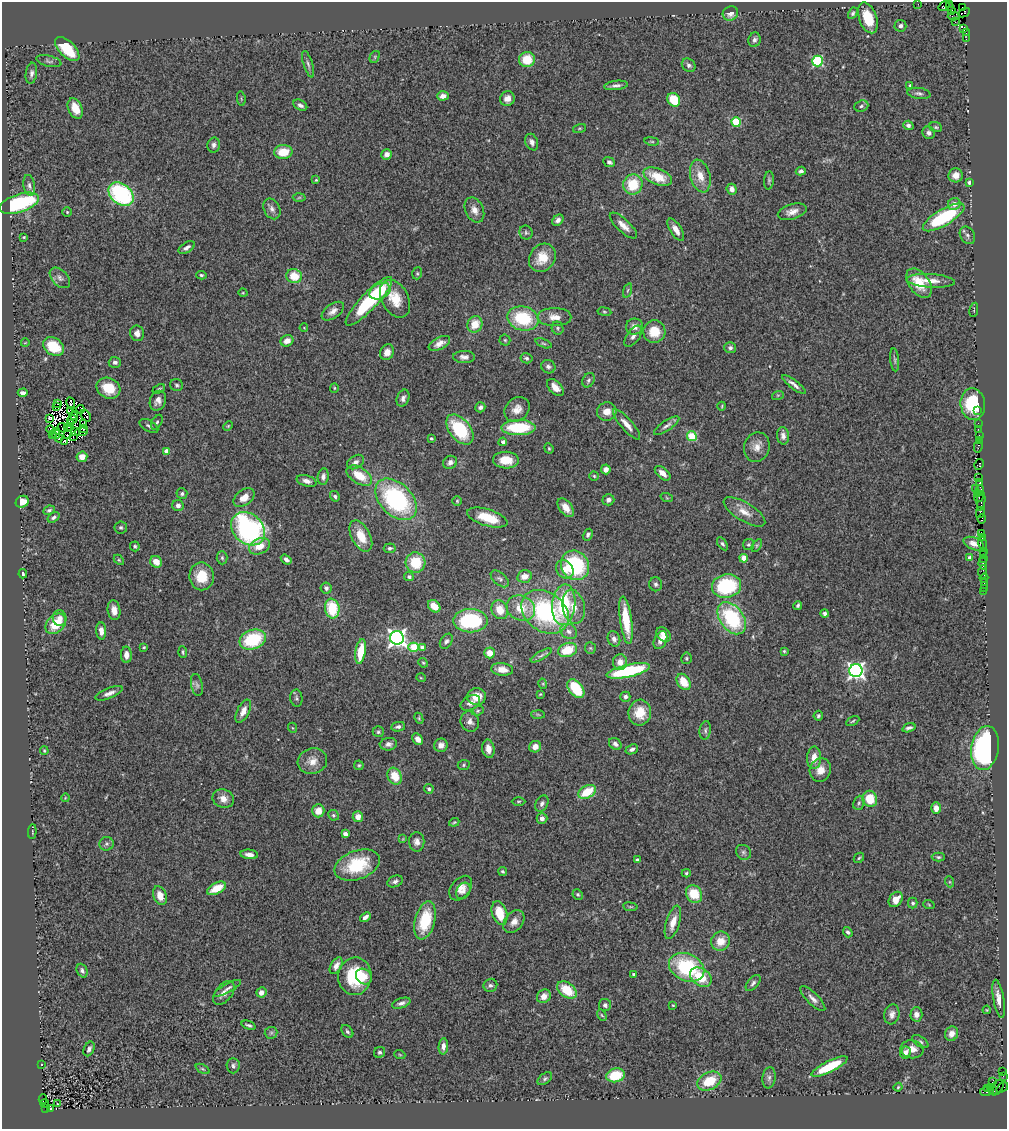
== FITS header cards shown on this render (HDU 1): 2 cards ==
NAXIS1  =                 1005
NAXIS2  =                 1127

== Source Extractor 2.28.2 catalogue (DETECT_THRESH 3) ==
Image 1005 x 1127 px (HDU 1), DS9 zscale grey, 1 PNG px = 1 image px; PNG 1009 x 1131 px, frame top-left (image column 1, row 1127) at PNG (2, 2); each listed source drawn as its Kron ellipse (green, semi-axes under 4 px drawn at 4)
Background 1.05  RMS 0.11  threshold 0.33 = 3 sigma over >= 5 px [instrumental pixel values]
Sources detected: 433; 8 with non-positive FLUX_AUTO (blend fragments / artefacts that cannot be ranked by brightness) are neither listed nor drawn; the other 425 listed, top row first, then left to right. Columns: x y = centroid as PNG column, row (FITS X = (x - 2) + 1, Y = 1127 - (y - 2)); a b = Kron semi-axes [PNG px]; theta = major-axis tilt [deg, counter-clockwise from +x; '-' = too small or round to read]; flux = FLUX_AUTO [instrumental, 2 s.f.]
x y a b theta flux
949 3 2 2 - 11
918 4 2 2 - 35
944 6 6 4 34 110
949 7 2 2 - 6.9
963 7 3 2 - 46
951 11 3 2 - 51
730 13 8 7 - 42
853 13 6 4 62 14
964 13 6 4 27 160
954 16 6 2 3 50
868 18 16 9 -71 200
955 22 2 2 - 35
900 26 6 6 - 25
964 28 3 3 - 280
966 33 2 2 - 48
966 39 3 2 - 6.7
754 40 7 6 - 24
67 49 15 8 -44 260
375 57 6 4 62 9.9
527 60 8 7 - 180
49 61 13 5 -13 20
817 61 5 5 - 700
308 64 14 4 -73 22
689 65 7 6 - 26
31 73 10 5 82 27
616 85 12 4 7 25
910 85 3 2 - 6.9
919 93 12 5 -8 23
443 96 6 4 3 41
241 99 7 3 -85 8.5
507 99 7 7 - 56
674 100 7 6 - 200
300 105 7 5 -28 26
861 106 7 5 21 19
75 108 11 7 -66 100
736 122 5 4 - 390
908 125 5 4 - 24
936 127 6 4 -20 12
579 128 6 3 19 8.6
929 133 6 6 - 25
652 141 7 3 -8 9.9
532 142 8 6 -67 32
214 145 7 6 - 24
283 152 9 7 4 160
387 154 5 5 - 38
609 162 6 4 -23 18
801 171 5 4 - 20
956 175 7 7 - 64
700 176 17 10 -76 100
658 177 15 8 -22 180
316 180 4 3 - 7.4
769 180 9 5 85 14
969 182 4 3 - 26
633 184 10 9 - 240
29 185 10 6 -81 25
732 189 5 5 - 46
121 194 14 10 -39 940
299 197 6 4 2 10
19 203 21 9 18 620
954 204 6 6 - 47
272 209 11 8 -64 35
474 210 13 9 -65 58
67 212 4 4 - 9.2
792 212 15 7 17 58
944 217 24 8 30 620
558 220 6 5 - 32
623 226 17 6 -43 62
676 230 13 5 -57 57
526 233 7 6 - 17
967 235 9 7 -57 23
24 237 3 2 - 6.7
187 247 9 5 32 25
542 258 15 12 54 150
417 273 6 5 - 11
201 275 5 4 - 12
294 276 8 7 - 140
60 278 12 7 -46 38
931 281 24 6 -4 88
919 283 17 10 -53 170
628 290 7 3 71 12
380 291 11 7 27 130
243 293 5 3 - 6.2
395 299 20 13 -61 170
369 301 32 8 47 610
974 310 7 2 80 6
333 311 13 7 35 46
604 312 7 3 -9 9.8
554 317 17 9 0 72
523 318 16 12 -14 400
475 324 8 7 - 120
634 327 8 8 - 48
304 328 4 3 - 4.7
558 328 7 5 -69 14
654 332 11 11 - 150
137 333 8 7 - 38
633 336 12 6 54 34
505 340 5 5 - 11
287 341 6 5 - 60
25 343 4 2 - 4.9
439 343 12 6 28 45
544 343 8 4 -22 13
54 347 11 8 -34 240
730 348 6 5 - 22
387 352 8 6 65 58
464 357 11 6 -1 34
526 358 6 5 - 14
895 360 11 4 -84 15
115 362 6 5 - 23
548 367 7 6 - 22
589 380 8 5 63 18
794 384 14 4 -37 37
177 385 6 6 - 15
555 387 10 6 -47 68
108 388 12 10 -26 180
334 388 5 4 - 8.8
159 389 6 3 25 10
23 393 5 4 - 33
778 395 6 4 18 8.8
403 398 9 6 71 26
158 401 10 8 66 41
58 403 3 2 - 19
71 403 6 2 -79 11
973 404 16 12 -84 370
722 406 4 2 - 6.1
57 407 3 2 - 5.5
480 407 5 5 - 20
81 409 4 2 - 10
517 409 13 11 40 69
71 410 2 2 - 4.3
978 411 3 2 - 52
607 412 10 9 - 66
73 416 4 3 - 23
86 416 6 2 -51 26
50 418 4 3 - 10
72 420 5 3 - 9.2
157 422 8 4 59 15
978 423 2 2 - 45
70 424 3 2 - 16
83 424 4 2 - 5.5
626 424 19 5 -49 65
149 426 10 5 -30 22
228 426 5 3 - 7.4
667 426 15 5 33 30
67 427 3 2 - 17
71 427 3 2 - 1.5
62 428 5 2 - 7.6
83 428 4 2 - 12
518 428 17 7 0 400
460 429 17 10 -51 420
978 429 2 2 - 47
51 430 5 3 - 22
75 432 3 3 - 9.5
81 432 6 2 2 19
52 434 3 2 - 42
56 434 5 3 - 19
68 435 2 2 - 9.1
979 435 3 2 - 140
692 436 5 4 - 250
783 436 9 6 -84 30
73 437 2 2 - 7
59 438 4 3 - 7.6
431 439 3 3 - 9.6
979 440 2 2 - 49
64 441 3 2 - 7.4
503 442 4 4 - 27
978 446 6 3 77 38
757 447 15 12 73 74
549 448 5 4 - 9.1
166 451 4 4 - 52
82 457 5 5 - 75
506 460 13 8 -2 130
356 462 9 6 32 31
450 462 7 6 - 29
979 464 5 4 - 110
606 469 5 5 - 35
663 473 9 5 -42 51
323 476 8 5 81 28
359 476 14 8 -32 160
594 476 5 4 - 10
979 478 4 2 - 140
307 481 10 5 -16 37
979 483 3 3 - 90
975 489 2 2 - 10
980 490 5 4 - 230
977 493 3 2 - 49
182 494 5 5 - 17
335 496 5 4 - 18
979 497 6 3 60 250
244 498 12 7 37 72
667 498 6 4 -19 8.3
396 499 24 16 -45 1000
608 500 6 5 - 26
457 501 5 4 - 9.1
981 501 10 3 84 240
22 502 7 5 29 73
178 505 6 5 - 32
566 508 11 6 -52 77
49 510 6 4 26 15
744 512 23 9 -31 91
980 512 5 3 - 280
54 517 6 4 34 17
487 518 21 8 -17 190
982 519 5 3 - 56
121 527 6 6 - 15
248 529 18 15 -43 1500
981 533 4 4 - 170
588 535 6 4 60 18
361 536 17 9 -62 150
982 538 3 2 - 120
982 543 6 2 -71 62
722 544 7 4 -56 16
974 544 10 6 -23 52
748 545 5 5 - 14
757 545 7 4 59 11
135 546 5 4 - 14
259 546 11 7 24 100
390 548 6 5 - 17
983 551 2 2 - 110
983 554 3 2 - 71
222 558 6 5 - 14
744 558 4 4 - 140
970 558 4 4 - 46
983 558 2 2 - 94
286 559 6 4 -36 27
119 560 6 4 -45 8.8
156 562 6 5 - 81
416 563 10 10 - 230
983 564 6 3 -83 180
575 565 15 13 -58 640
565 569 10 8 -50 64
983 572 7 3 88 64
23 574 4 3 - 12
202 576 14 12 -89 190
524 576 7 6 - 66
409 577 5 4 - 17
984 578 4 3 - 54
500 579 11 6 -40 23
984 583 2 2 - 18
656 584 7 6 - 19
727 586 15 11 10 580
326 588 6 5 - 23
984 588 2 2 - 9.7
984 591 2 2 - 5.7
564 605 20 11 85 480
798 605 4 3 - 13
434 606 7 5 -45 94
574 607 17 11 -78 100
521 608 15 12 -25 140
332 609 10 7 -81 300
114 610 10 6 -83 57
500 610 10 8 -63 100
545 612 26 19 -36 910
825 613 4 4 - 21
60 618 8 7 - 41
732 618 18 11 -54 630
626 620 24 6 -82 290
470 621 17 11 0 560
56 624 12 8 46 210
101 631 8 5 -86 50
569 631 9 7 -33 35
663 635 8 6 -45 44
397 638 7 6 - 3600
253 639 13 9 19 450
614 639 8 6 -69 33
660 640 9 6 65 60
446 641 8 5 56 20
144 647 3 3 - 7.8
414 647 5 4 - 270
422 647 4 4 - 47
590 648 6 5 - 13
568 650 9 7 20 200
784 651 4 4 - 9.4
183 652 6 2 -85 9.2
361 652 12 5 81 220
489 653 5 5 - 78
126 655 8 5 -89 53
541 655 12 4 30 21
686 658 6 5 - 11
620 662 7 7 - 66
423 663 5 4 - 9.5
502 669 11 6 -7 69
628 671 22 6 13 680
856 671 6 6 - 2600
421 678 5 3 - 5.9
684 682 9 6 -57 130
543 684 5 3 - 6.8
197 685 11 6 -79 22
576 689 10 6 -51 300
109 693 14 5 22 39
540 694 3 3 - 6.8
477 697 9 8 - 98
625 697 5 5 - 22
296 698 8 6 -83 15
470 703 10 7 30 38
243 711 12 6 63 55
478 711 6 4 22 11
640 713 13 11 81 160
538 714 7 4 -2 11
818 716 5 4 - 14
419 718 6 4 -63 9.4
853 721 7 3 28 9.9
470 722 10 9 - 42
398 727 7 4 11 23
293 728 5 3 - 7.1
909 728 7 3 17 20
705 730 9 5 82 21
378 732 5 5 - 12
418 739 6 5 - 44
388 744 9 6 5 30
615 744 7 5 -39 29
441 745 7 6 - 38
535 747 6 5 - 60
985 748 22 13 81 1500
488 749 9 6 -80 66
632 749 6 5 - 25
44 751 4 3 - 8.6
814 758 11 7 86 72
312 761 15 12 19 81
359 765 5 4 - 9.8
464 765 6 5 - 12
820 770 12 10 68 80
395 776 9 6 -63 150
429 789 5 4 - 15
587 792 9 6 31 220
65 798 4 3 - 5.8
223 799 11 9 -20 63
870 799 8 7 - 180
519 801 7 3 1 8.7
542 803 9 6 61 26
859 803 7 5 69 16
936 808 6 5 - 67
318 811 6 6 - 84
333 815 5 5 - 11
358 817 5 5 - 58
542 818 5 5 - 33
454 822 5 3 - 9.2
32 831 7 3 85 6.6
345 834 4 4 - 60
403 839 4 4 - 6.3
417 842 10 7 -89 40
107 844 7 7 - 20
743 852 8 7 - 22
249 854 9 4 -6 43
938 857 6 4 -1 13
859 858 6 4 44 11
637 860 4 3 - 12
357 865 24 14 20 340
503 872 4 4 - 12
686 873 4 4 - 9.9
395 881 8 5 24 23
950 882 5 3 - 7.4
216 888 10 5 28 160
461 888 14 9 50 62
463 891 8 6 59 29
694 894 9 7 -58 200
578 895 5 5 - 13
160 896 10 6 -71 71
896 899 8 6 54 79
913 903 5 4 - 16
929 905 6 3 -21 7.9
630 907 7 3 -8 8.8
500 913 12 7 -73 180
365 917 6 4 39 28
425 920 19 10 75 320
514 922 13 9 52 53
673 922 17 7 73 89
848 932 5 4 - 17
721 941 10 9 - 110
336 966 9 5 60 37
687 967 18 13 -25 620
82 971 7 5 -67 21
633 974 4 3 - 10
355 976 19 16 87 400
364 977 8 7 - 56
701 977 12 8 -35 200
753 983 10 5 49 22
490 985 7 6 - 19
227 988 15 4 29 24
567 990 11 7 -36 220
261 992 5 5 - 47
224 993 14 8 51 54
544 996 7 6 - 56
813 999 16 6 -45 43
999 999 19 5 -80 70
401 1003 9 5 18 26
605 1005 6 6 - 21
673 1005 4 3 - 6.8
987 1010 4 3 - 7.2
892 1014 10 7 76 36
916 1014 7 6 - 36
602 1015 6 4 -57 9.8
249 1025 7 3 -20 18
347 1031 7 5 -51 18
271 1033 6 6 - 16
952 1034 7 6 - 52
920 1042 9 4 -34 15
443 1046 8 4 86 35
89 1049 8 5 65 23
912 1049 11 9 -8 69
379 1052 6 5 - 15
906 1052 6 5 - 48
400 1055 5 3 - 6.9
41 1064 2 2 - 5.6
233 1066 7 6 - 21
829 1067 20 5 26 290
203 1069 7 4 -27 11
1003 1071 3 2 - 160
616 1075 9 7 13 230
1003 1076 2 2 - 26
769 1078 10 6 82 29
545 1079 8 5 37 17
709 1081 13 8 27 210
992 1082 2 2 - 14
898 1087 4 3 - 8.1
991 1087 3 2 - 93
988 1088 3 3 - 110
997 1088 8 5 54 50
1002 1088 6 3 36 160
992 1090 5 3 - 140
987 1091 7 3 9 130
43 1099 4 2 - 140
45 1103 4 3 - 34
57 1104 2 2 - 5.7
46 1108 4 3 - 200
50 1108 3 3 - 50
At the frame edge (FLAGS 8, measured only in part): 2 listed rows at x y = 949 3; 944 6
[8 non-positive-flux detections neither listed nor drawn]